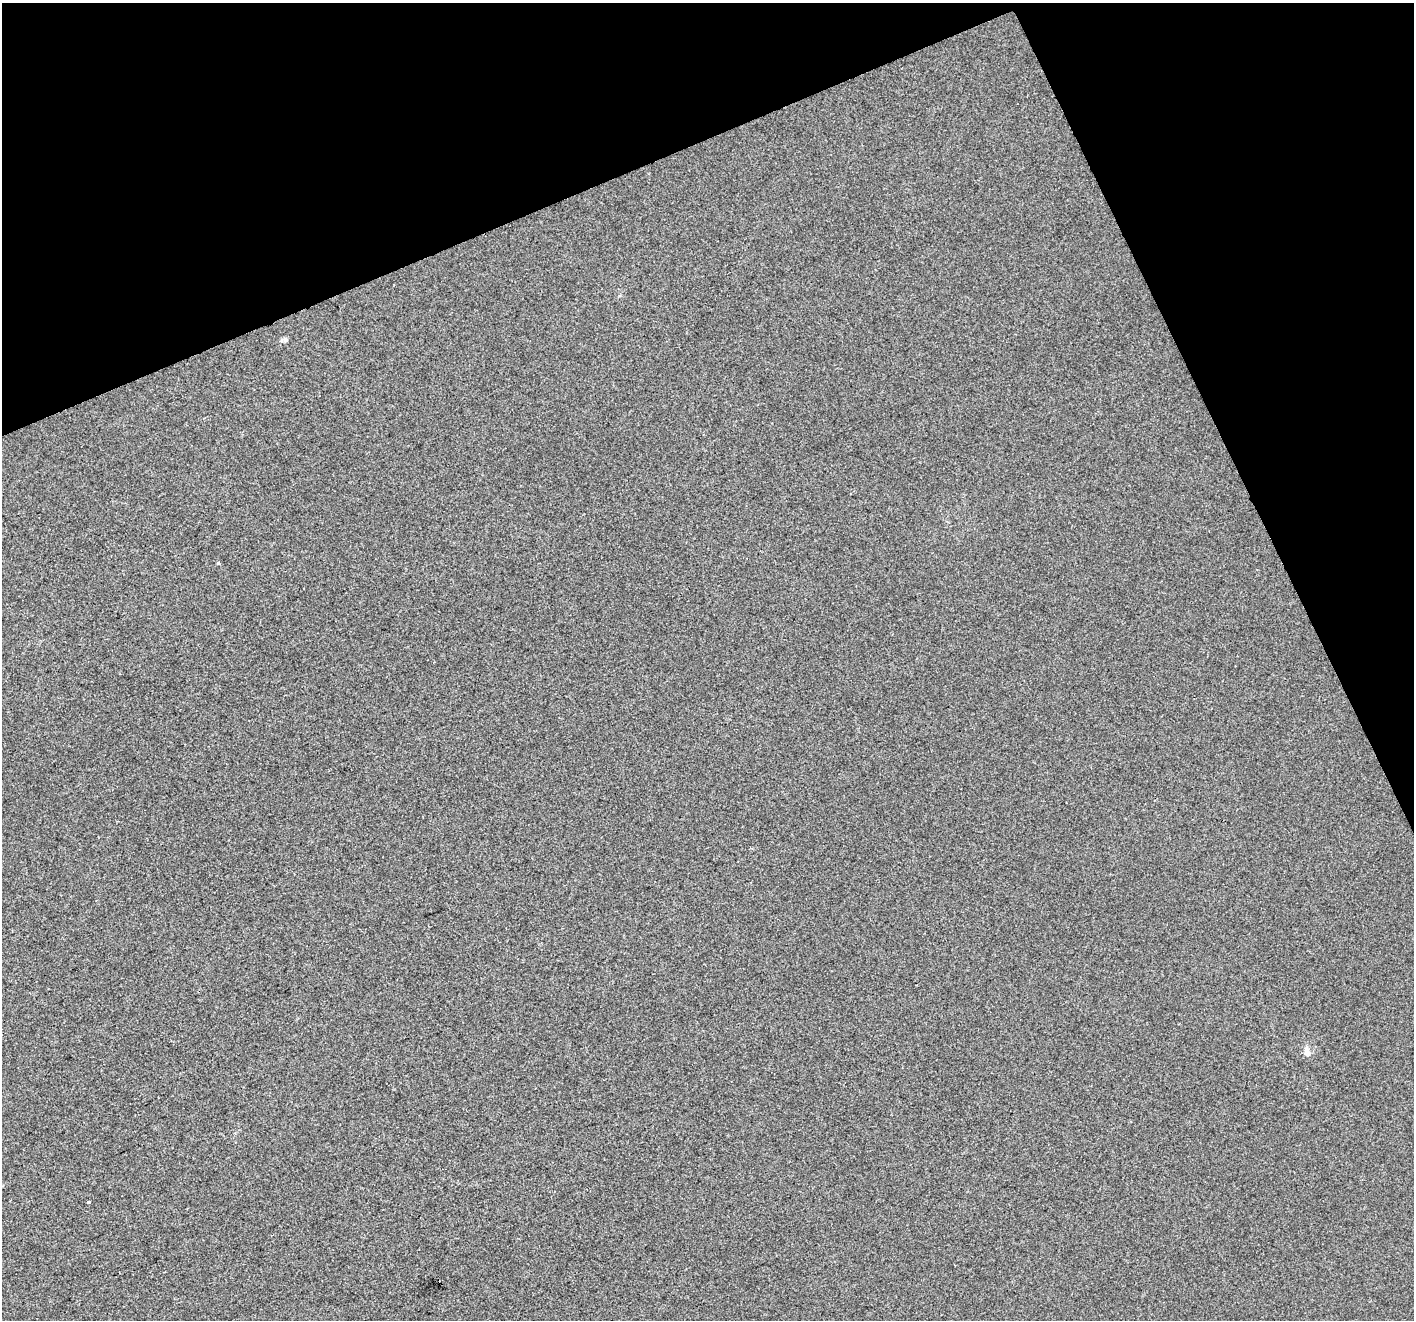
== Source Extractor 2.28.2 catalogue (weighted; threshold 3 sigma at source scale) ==
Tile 3 of 4 x 4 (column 3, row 1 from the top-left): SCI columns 2824-4235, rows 4102-5419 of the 5646 x 5506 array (HDU 1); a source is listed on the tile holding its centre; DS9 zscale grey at full resolution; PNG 1416 x 1322 px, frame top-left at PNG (2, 3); no overlay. Shown black and unused: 21% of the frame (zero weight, under 2 of 3 exposures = <1% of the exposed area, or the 3 px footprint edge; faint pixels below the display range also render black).
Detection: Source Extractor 2.28.2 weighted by HDU 2 'WHT'; one run over the whole footprint, this tile lists its part. Background -4.19e-04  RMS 0.0056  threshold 0.025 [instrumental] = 3 sigma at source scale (4.5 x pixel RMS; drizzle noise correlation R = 1.50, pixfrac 1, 0.0396/0.0396 arcsec/px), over >= 5 px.
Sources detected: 4; all 4 listed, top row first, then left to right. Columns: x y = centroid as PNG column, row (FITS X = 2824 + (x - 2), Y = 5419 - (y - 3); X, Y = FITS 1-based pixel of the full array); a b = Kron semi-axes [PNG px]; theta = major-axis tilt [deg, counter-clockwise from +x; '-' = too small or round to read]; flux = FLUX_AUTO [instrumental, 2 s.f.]
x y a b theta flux
285 340 7 4 89 0.92
218 563 3 3 - 3.2
1307 1051 15 7 -75 2.8
88 1202 3 3 - 0.82